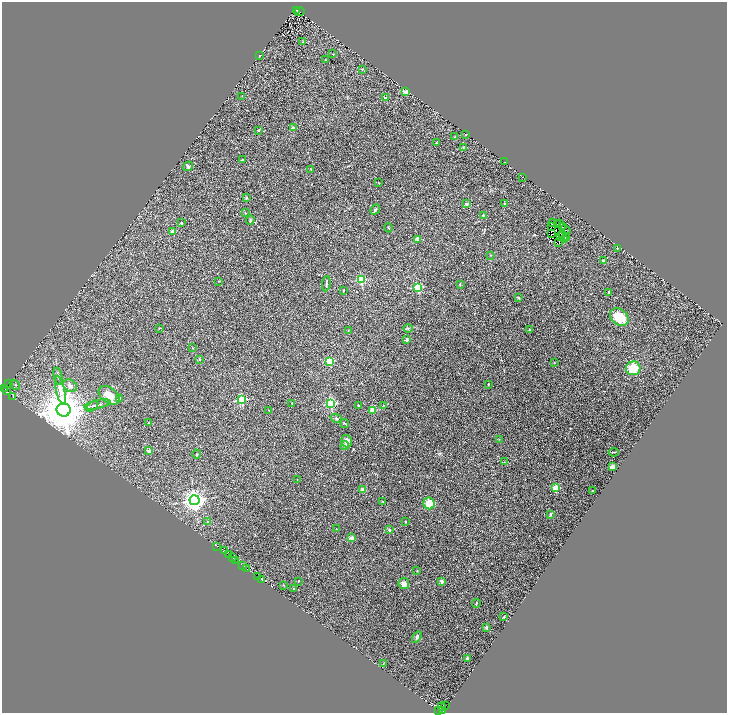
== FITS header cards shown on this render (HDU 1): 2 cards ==
NAXIS1  =                 1449
NAXIS2  =                 1422

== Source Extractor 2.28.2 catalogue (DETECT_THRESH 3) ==
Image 1449 x 1422 px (HDU 1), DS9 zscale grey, zoomed out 1/2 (1 PNG px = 2 x 2 image px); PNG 729 x 715 px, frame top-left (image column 1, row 1422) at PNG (2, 2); each listed source drawn as its Kron ellipse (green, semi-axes under 4 px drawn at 4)
Background 0.0191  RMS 0.015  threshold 0.0445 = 3 sigma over >= 5 px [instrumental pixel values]
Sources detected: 189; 52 cannot appear on this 1/2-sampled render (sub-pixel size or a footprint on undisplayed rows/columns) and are neither listed nor drawn; the other 137 listed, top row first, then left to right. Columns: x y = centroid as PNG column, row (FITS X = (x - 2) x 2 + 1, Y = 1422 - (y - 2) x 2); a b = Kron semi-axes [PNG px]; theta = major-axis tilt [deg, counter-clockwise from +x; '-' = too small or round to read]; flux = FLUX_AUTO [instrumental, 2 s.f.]
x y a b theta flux
297 10 2 1 - 81
299 12 5 2 - 19
303 42 3 2 - 1.8
333 54 2 2 - 1.9
259 56 2 2 - 2.5
326 60 2 2 - 1.7
362 69 3 3 - 2
406 92 3 2 - 34
242 96 3 2 - 1.3
386 98 2 2 - 24
293 128 3 3 - 8.9
259 130 3 2 - 3.1
466 135 2 1 - 0.64
455 137 3 2 - 1.3
436 143 3 2 - 2
463 148 4 3 - 2.2
243 160 4 2 - 2
504 162 3 1 - 0.76
188 166 5 4 - 5.3
311 169 3 2 - 1.4
523 177 2 1 - 0.79
379 183 2 2 - 1.1
246 198 4 3 - 3.8
466 204 2 2 - 22
504 204 3 2 - 1.8
375 210 5 3 - 3.9
245 213 2 2 - 1.2
483 215 3 2 - 2.4
250 220 5 3 - 2.5
181 223 2 2 - 13
552 223 3 1 - 0.61
557 224 2 1 - 3.5
559 224 2 1 - 0.16
551 226 3 2 - 4.4
562 226 3 2 - 4.2
388 228 4 2 - 1.9
565 230 5 1 - 3.3
173 232 3 2 - 25
551 234 3 1 - 0.44
563 235 3 1 - 0.23
560 237 2 1 - 2.1
566 237 3 1 - 1.4
417 239 3 2 - 26
564 240 2 1 - 0.2
559 242 2 1 - 1.5
617 248 3 3 - 1.8
490 255 3 2 - 1.2
603 261 3 2 - 20
361 280 3 3 - 150
219 281 3 2 - 1.1
326 284 8 3 84 4.2
460 284 4 2 - 1.9
418 287 3 3 - 150
343 291 2 2 - 3
609 293 3 3 - 2.1
518 298 4 3 - 2.8
619 317 10 8 -39 73
159 328 3 2 - 1.8
408 328 5 3 - 3.7
348 330 3 2 - 1
529 330 2 2 - 2
406 340 3 3 - 5.7
193 348 2 2 - 1.4
199 359 3 3 - 3
330 361 3 3 - 110
554 363 3 2 - 1
633 368 7 7 - 59
58 376 9 2 -77 3.9
8 384 3 1 - 3.6
488 384 2 2 - 1.5
15 385 6 2 -41 2
70 386 7 5 -39 9.2
5 388 2 1 - 26
60 390 14 4 -77 21
6 391 3 1 - 6.3
109 395 12 7 -38 38
13 397 4 1 - 1.1
120 398 4 3 - 6.4
242 400 3 3 - 190
292 403 2 2 - 1.3
97 404 13 4 12 9.1
331 404 3 3 - 240
358 405 2 2 - 11
383 405 3 2 - 1.5
92 406 7 3 40 4.6
64 410 7 6 - 15000
268 410 3 1 - 0.87
373 410 3 3 - 80
336 418 6 4 -19 4.2
148 423 2 2 - 1.4
345 423 4 3 - 2.5
499 439 3 2 - 1.6
347 441 6 5 - 20
345 445 4 3 - 4.6
149 450 2 2 - 18
614 452 5 2 - 2.7
197 454 4 2 - 2
504 462 3 2 - 1.7
613 467 4 3 - 19
297 479 2 1 - 1.2
556 488 3 3 - 69
362 489 4 3 - 13
592 491 2 2 - 2.8
195 500 5 5 - 2000
382 501 2 2 - 1.2
429 503 6 5 - 41
551 514 4 3 - 3
405 521 3 3 - 1.9
208 522 3 2 - 8.7
336 529 2 2 - 1.4
389 530 2 2 - 11
351 538 2 2 - 30
216 546 2 1 - 3.3
224 550 2 1 - 4.6
228 555 3 1 - 11
233 558 3 2 - 1.1
235 560 2 1 - 14
242 565 2 1 - 18
247 569 2 1 - 3.1
417 570 3 2 - 1.2
258 576 2 1 - 9.6
262 580 4 1 - 5.1
298 581 2 2 - 2.2
442 581 2 2 - 17
404 584 5 5 - 13
283 585 4 2 - 1.7
293 589 3 2 - 1.7
476 603 4 3 - 2.7
504 617 3 2 - 2.2
486 628 4 3 - 5
417 637 6 3 53 5.9
467 658 2 2 - 14
383 664 3 3 - 1.6
446 705 3 1 - 39
441 707 3 2 - 130
438 710 3 2 - 39
443 711 2 1 - 29
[52 sub-pixel or undisplayed-footprint detections neither listed nor drawn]